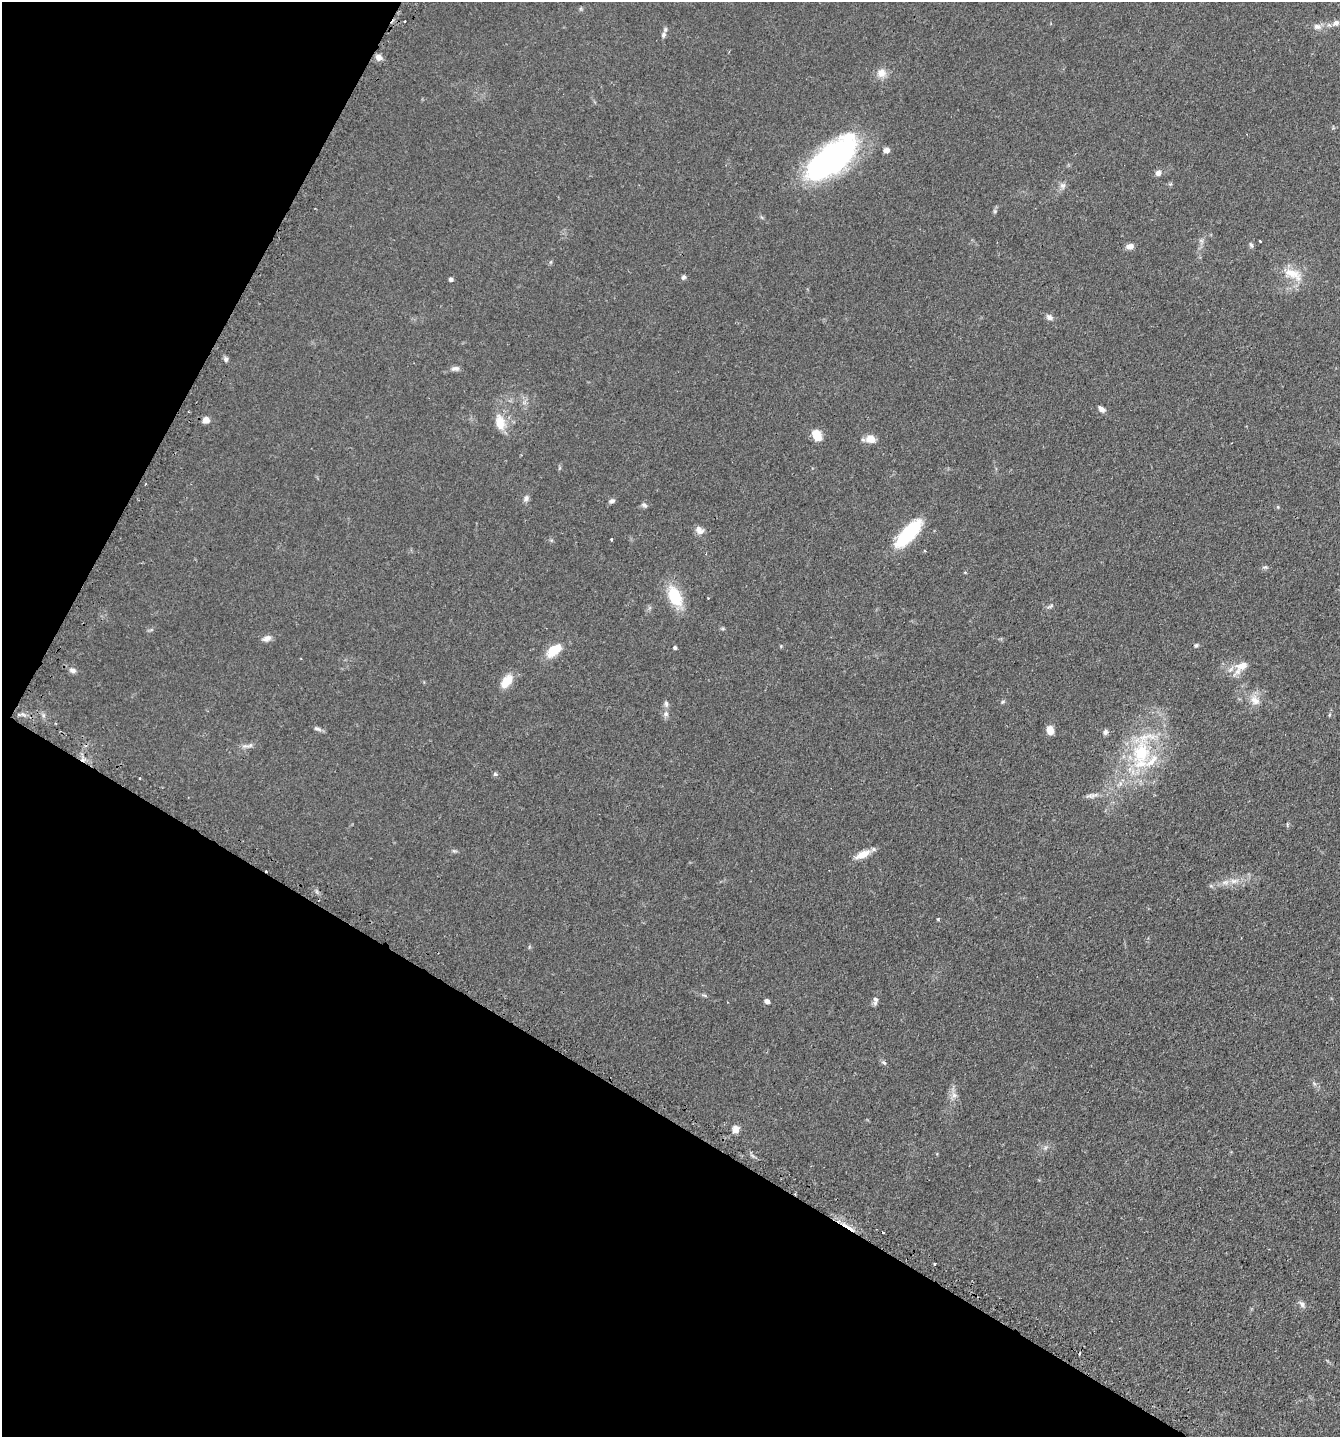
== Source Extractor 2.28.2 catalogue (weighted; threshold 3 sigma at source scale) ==
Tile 9 of 4 x 4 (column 1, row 3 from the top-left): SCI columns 178-1515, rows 1481-2915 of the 5845 x 5832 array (HDU 1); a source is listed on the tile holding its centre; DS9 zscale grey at full resolution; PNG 1342 x 1439 px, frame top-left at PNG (2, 2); no overlay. Shown black and unused: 30% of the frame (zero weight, under 2 of 3 exposures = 4% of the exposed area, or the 3 px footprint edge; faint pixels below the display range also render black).
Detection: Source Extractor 2.28.2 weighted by HDU 2 'WHT'; one run over the whole footprint, this tile lists its part. Background 0.0788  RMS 0.0065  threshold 0.0291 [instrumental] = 3 sigma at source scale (4.5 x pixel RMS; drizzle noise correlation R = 1.50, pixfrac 1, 0.05/0.05 arcsec/px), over >= 5 px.
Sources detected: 77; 4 cosmic-ray / hot-pixel residue — not listed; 3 inside a brighter listed object's ellipse — not listed separately; the other 70 listed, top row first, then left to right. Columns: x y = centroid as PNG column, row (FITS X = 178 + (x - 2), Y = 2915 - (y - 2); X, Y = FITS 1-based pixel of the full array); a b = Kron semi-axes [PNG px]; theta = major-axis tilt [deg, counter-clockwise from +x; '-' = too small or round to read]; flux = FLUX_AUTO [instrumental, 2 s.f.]
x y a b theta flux
404 21 3 3 - 1.9
1336 23 10 7 34 2.8
1317 27 11 7 -7 3.4
663 35 9 6 78 2
379 57 8 7 - 3.7
881 73 12 12 - 5.6
886 150 7 6 - 2.9
832 158 60 26 39 150
1158 173 6 6 - 3.2
1063 186 9 8 - 2.5
995 211 6 5 - 1
1201 241 7 5 -31 1.5
1260 241 3 3 - 1.4
1251 245 8 5 -73 1.3
1130 246 9 6 7 3.3
1293 274 28 12 -27 12
683 277 6 5 - 1.5
451 279 5 4 - 1.4
1050 317 9 7 -38 2.5
226 359 7 6 - 1.5
455 368 11 6 4 2.3
1101 409 9 5 -43 2.6
206 420 5 5 - 7.6
500 423 23 12 -75 10
817 435 12 9 -59 8.7
871 439 11 8 -9 6.8
145 484 3 2 - 0.53
526 499 8 7 - 2
612 501 8 5 19 1.6
644 505 8 5 -36 1.5
1278 507 5 4 - 0.68
699 530 12 9 -40 3.6
908 533 37 13 48 36
611 539 3 2 - 0.9
965 572 5 3 - 0.53
675 596 19 11 -65 28
1050 606 10 4 26 1.3
267 638 12 7 25 3.1
1196 645 6 5 - 1.1
675 647 4 4 - 1.3
554 650 16 9 36 17
1241 667 23 11 44 8.7
72 670 10 7 -17 2.5
506 681 18 10 52 10
1255 700 15 12 -47 6.5
1002 702 5 4 - 0.85
666 704 9 6 -89 1.8
666 714 8 7 - 2.2
317 729 12 5 -18 1.8
1050 730 8 6 -77 6.3
1105 732 7 6 - 1.8
247 746 20 5 10 2.9
1141 753 36 26 80 47
495 774 6 5 - 1.1
139 779 3 3 - 1.7
1091 795 19 6 12 3.3
1287 824 6 3 -90 0.73
454 851 7 4 -18 1
863 854 16 8 25 8.8
1234 881 12 6 11 3.9
1211 886 6 4 -18 0.95
938 920 4 3 - 0.71
705 995 8 3 -21 0.93
767 1001 6 4 -29 2.4
875 1001 12 6 82 2.4
884 1062 7 5 -45 1.3
954 1095 7 7 - 2.6
735 1129 8 7 - 4.3
934 1264 3 3 - 1.4
1302 1304 10 6 -53 2.3